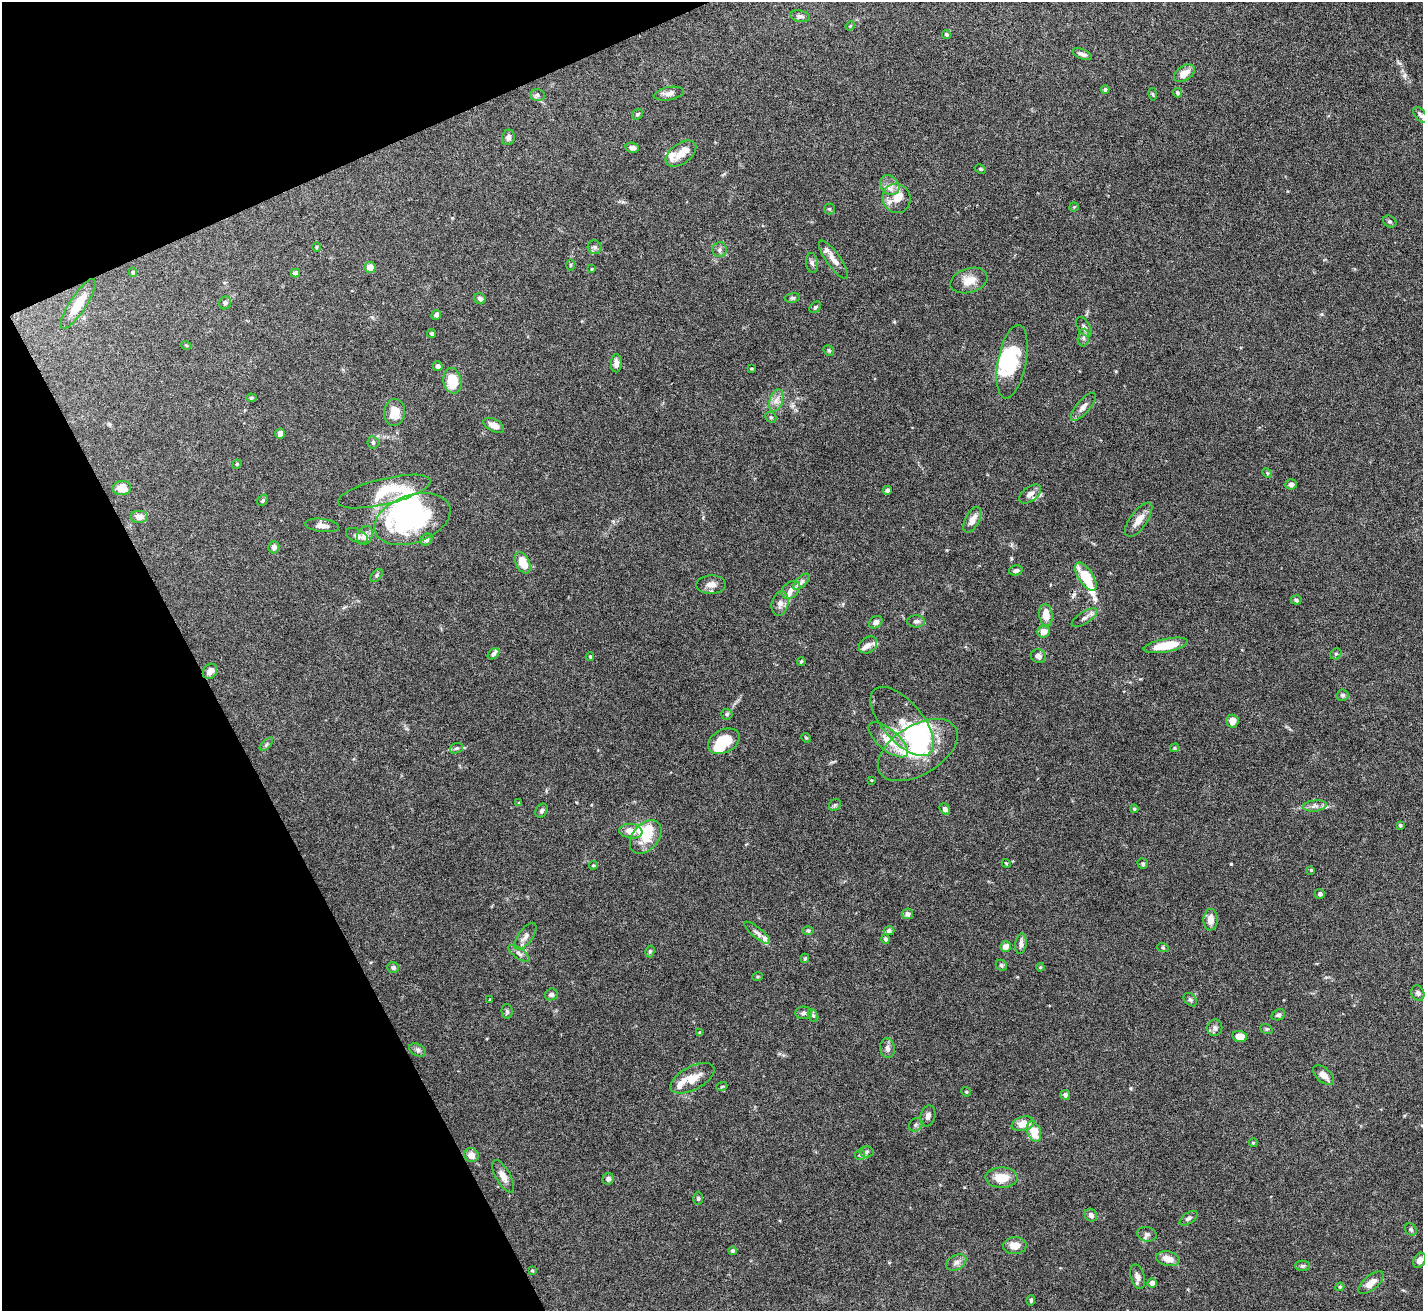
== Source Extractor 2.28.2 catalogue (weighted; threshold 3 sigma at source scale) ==
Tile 5 of 4 x 4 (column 1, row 2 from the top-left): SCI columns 1-1421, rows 2769-4077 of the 5683 x 5672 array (HDU 1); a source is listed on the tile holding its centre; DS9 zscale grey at full resolution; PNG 1425 x 1313 px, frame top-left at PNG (2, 2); each listed source drawn as its Kron ellipse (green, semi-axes under 4 px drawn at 4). Shown black and unused: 21% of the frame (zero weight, under 5 of 10 exposures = <1% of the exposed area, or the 3 px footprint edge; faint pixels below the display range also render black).
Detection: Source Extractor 2.28.2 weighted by HDU 2 'WHT'; one run over the whole footprint, this tile lists its part. Background 0.105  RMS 0.0028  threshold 0.0116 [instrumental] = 3 sigma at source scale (4.09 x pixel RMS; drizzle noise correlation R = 1.36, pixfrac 0.8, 0.05/0.05 arcsec/px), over >= 5 px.
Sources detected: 210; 11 inside a brighter object's white glare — neither listed nor drawn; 14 inside a brighter listed object's ellipse — not listed separately; the other 185 listed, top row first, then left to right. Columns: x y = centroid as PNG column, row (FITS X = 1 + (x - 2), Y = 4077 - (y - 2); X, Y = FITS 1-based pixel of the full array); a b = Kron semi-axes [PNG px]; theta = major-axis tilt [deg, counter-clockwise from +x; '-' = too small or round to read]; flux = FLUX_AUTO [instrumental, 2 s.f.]
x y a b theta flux
800 16 10 5 -9 0.8
850 26 5 4 - 0.24
946 34 4 4 - 0.47
1082 54 10 5 -21 0.96
1184 73 12 7 34 2.5
1105 89 4 4 - 0.71
1177 93 5 4 - 0.59
669 94 15 6 10 1.4
1153 94 6 3 -80 0.28
537 95 7 6 - 0.62
637 114 6 5 - 0.46
1420 115 9 5 -53 0.67
508 137 8 6 73 0.98
632 148 7 5 -11 0.9
681 154 17 10 35 2.8
980 169 6 4 -25 0.34
890 185 11 9 -48 1.8
896 198 15 14 - 3.5
1074 207 4 4 - 0.28
829 209 5 5 - 0.34
1390 221 7 5 -33 0.46
316 247 5 3 - 0.24
595 247 7 6 - 0.68
719 250 7 7 - 0.73
833 259 23 7 -55 2
812 263 10 6 -81 0.75
571 265 6 4 89 0.31
370 267 5 5 - 2.7
591 269 4 2 - 0.2
133 272 4 4 - 0.48
296 273 4 4 - 1.1
969 281 19 12 17 3.5
792 298 7 5 9 0.44
480 299 6 5 - 0.85
225 303 7 5 65 0.58
78 304 29 8 57 5.4
815 307 6 5 - 0.41
436 315 5 4 - 0.94
1084 327 11 6 -59 0.84
432 334 4 4 - 0.36
1083 338 9 5 84 0.8
186 345 5 3 - 0.23
829 350 6 4 -47 0.4
1012 362 37 14 79 11
616 363 9 5 89 1.5
438 366 5 5 - 0.81
751 369 3 2 - 0.23
452 381 13 9 -80 6.9
251 398 5 4 - 0.34
776 400 11 6 72 1.5
1083 407 17 6 50 1.5
395 412 13 10 83 4.2
771 417 6 5 - 0.4
494 425 11 6 -27 2.1
280 433 5 4 - 1.1
373 442 6 5 - 0.58
237 464 5 4 - 0.26
1267 473 5 4 - 0.32
1291 484 6 5 - 0.97
122 488 9 7 2 3.4
887 490 5 4 - 0.59
384 491 47 13 14 11
1030 494 13 7 37 1.3
262 500 6 4 56 0.42
139 517 9 6 0 2.4
412 519 39 23 19 38
972 520 14 7 62 2.2
1139 520 20 8 54 2.4
322 525 17 6 -7 1.6
365 535 10 7 63 1.5
357 536 12 6 -25 1.1
426 540 6 5 - 0.97
274 547 6 5 - 0.98
523 563 11 7 -63 5
1016 570 7 5 12 0.74
376 576 7 4 47 0.48
1086 577 16 7 -57 9.4
801 582 10 5 44 0.88
711 585 15 9 3 2
791 590 10 7 41 1.6
1296 600 5 4 - 0.45
780 604 12 8 79 1.6
1046 615 11 6 -81 3.5
1085 618 15 6 33 1.2
916 621 9 6 0 0.9
876 622 7 5 36 1.1
1044 632 6 5 - 2.5
868 645 10 7 39 1.2
1166 645 22 6 11 6.6
493 654 6 4 40 0.74
1336 654 6 5 - 0.43
1038 656 7 7 - 1.1
590 657 4 4 - 0.3
801 661 4 3 - 0.28
210 671 8 6 53 1.5
1343 695 6 6 - 0.61
727 714 5 5 - 0.48
902 721 42 20 -49 6.6
1232 721 6 6 - 1.9
806 738 5 4 - 0.28
888 740 24 10 -40 4.5
724 741 17 11 27 6.6
266 744 8 3 45 0.41
456 748 7 5 20 0.5
1175 748 5 4 - 0.3
918 750 44 24 31 20
871 780 3 3 - 0.22
519 803 4 3 - 0.26
835 805 6 5 - 0.45
1315 806 12 5 7 1.1
945 809 6 4 -49 0.77
1134 809 4 4 - 0.4
542 811 7 5 57 0.61
1400 825 4 3 - 0.39
631 831 11 7 -6 2.8
646 837 19 13 50 5.5
1006 863 4 3 - 0.23
1143 864 5 5 - 0.43
593 865 4 3 - 0.28
1311 870 4 4 - 0.22
1320 894 5 5 - 0.5
907 914 6 5 - 0.93
1210 920 11 7 87 2.4
808 930 6 4 0 0.34
889 930 5 4 - 0.52
757 933 16 5 -39 1.1
525 936 16 7 54 1.4
886 939 4 4 - 0.64
1021 944 10 5 82 1.1
1005 947 5 5 - 2
1163 948 6 3 -19 0.31
650 951 6 4 75 0.38
519 953 12 5 -36 0.94
805 958 5 3 - 0.34
1001 965 6 5 - 0.47
1040 967 4 3 - 0.27
393 968 6 5 - 0.71
758 977 5 3 - 0.3
1418 993 8 6 -64 0.7
551 994 6 6 - 0.83
490 999 4 3 - 0.18
1190 1000 8 5 -46 0.52
507 1011 7 5 -87 0.55
804 1013 8 6 1 0.72
813 1015 7 4 -61 0.49
1278 1015 7 5 23 0.66
1215 1028 8 7 - 0.91
1266 1029 6 5 - 0.42
700 1033 4 3 - 0.45
1240 1036 7 5 -10 3.3
887 1048 10 7 -81 1.1
418 1050 9 6 -28 0.73
1323 1075 12 7 -42 1.9
692 1078 24 11 28 4
722 1086 5 3 - 0.26
966 1092 5 4 - 0.3
1065 1095 5 4 - 0.74
928 1116 11 7 75 1
1023 1124 11 7 13 3.1
916 1125 7 6 - 0.65
1034 1132 10 6 -71 5.6
1253 1143 4 4 - 0.25
867 1152 7 5 3 0.52
471 1155 7 7 - 1.9
860 1155 5 5 - 0.4
503 1176 18 7 -61 1.9
1001 1178 16 10 -1 4.4
608 1179 6 5 - 0.84
698 1198 7 5 89 0.46
1091 1215 7 6 - 0.98
1189 1218 10 5 35 0.75
1411 1230 7 5 -57 0.54
1147 1234 10 7 -10 0.84
1015 1246 12 8 2 2.6
733 1251 4 4 - 0.55
1168 1259 12 7 -13 2.4
1420 1260 8 6 59 1.1
956 1262 11 7 31 1.2
1302 1266 7 5 0 0.5
532 1270 4 4 - 0.27
1138 1277 13 6 -74 1.2
1152 1283 5 4 - 1.3
1371 1283 15 7 41 2.6
1340 1287 4 4 - 0.31
1031 1300 5 3 - 0.46
Overlapping masked pixels (flux is a lower limit): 1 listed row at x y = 1086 577
Isophote crosses this tile's border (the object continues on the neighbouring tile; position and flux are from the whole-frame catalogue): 1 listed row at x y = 1418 993
Unlisted compact peaks at least as high as the median listed source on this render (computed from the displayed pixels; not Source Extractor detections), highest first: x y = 1231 864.